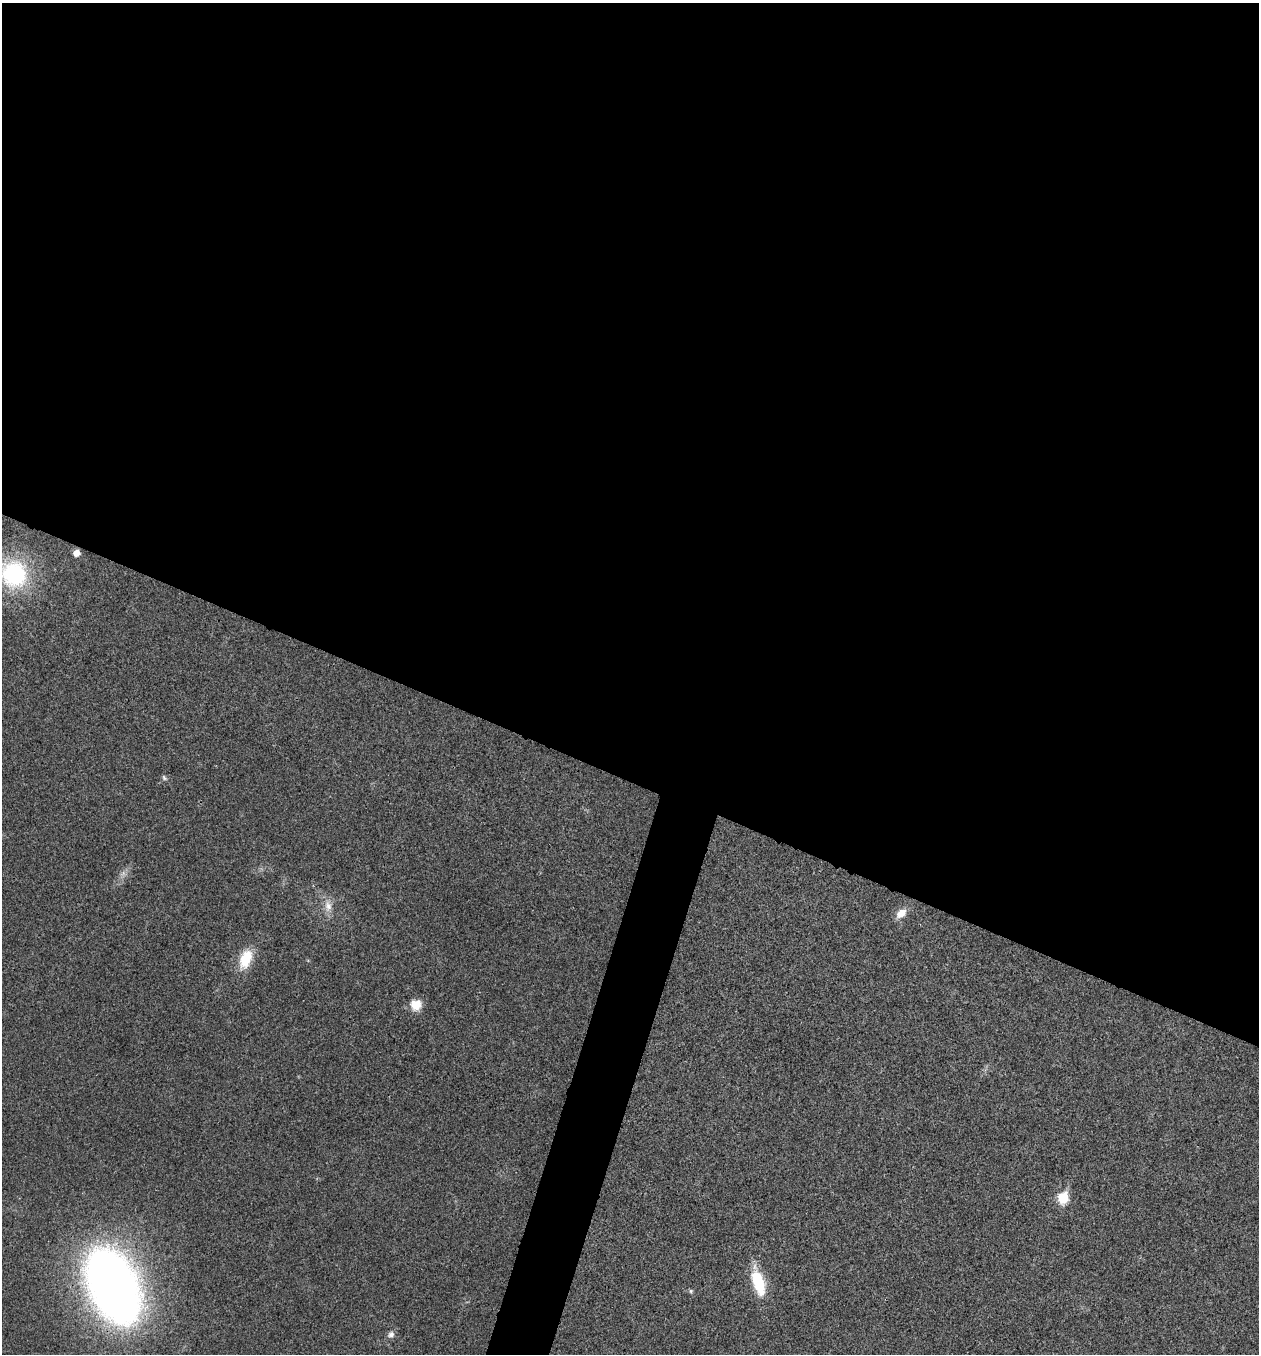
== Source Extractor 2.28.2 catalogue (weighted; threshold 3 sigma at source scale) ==
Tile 3 of 4 x 4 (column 3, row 1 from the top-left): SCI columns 2652-3908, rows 4064-5415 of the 5432 x 5418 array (HDU 1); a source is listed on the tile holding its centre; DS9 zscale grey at full resolution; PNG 1261 x 1356 px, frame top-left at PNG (2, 3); no overlay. Shown black and unused: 60% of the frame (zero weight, under 3 of 4 exposures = <1% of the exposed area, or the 3 px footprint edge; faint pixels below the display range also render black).
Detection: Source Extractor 2.28.2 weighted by HDU 2 'WHT'; one run over the whole footprint, this tile lists its part. Background 0.0241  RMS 0.0054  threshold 0.0242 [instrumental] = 3 sigma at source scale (4.5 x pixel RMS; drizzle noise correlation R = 1.50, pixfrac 1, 0.05/0.05 arcsec/px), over >= 5 px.
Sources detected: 13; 1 too faint to see at this stretch — not listed; the other 12 listed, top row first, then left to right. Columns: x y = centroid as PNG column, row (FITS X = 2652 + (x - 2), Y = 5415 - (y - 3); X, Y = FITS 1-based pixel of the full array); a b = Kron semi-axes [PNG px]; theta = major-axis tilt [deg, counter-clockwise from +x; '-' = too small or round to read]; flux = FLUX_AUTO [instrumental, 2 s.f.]
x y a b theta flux
76 553 5 5 - 6
14 574 29 27 -43 64
164 778 8 5 -47 1.1
328 906 17 10 -83 5.8
901 913 15 10 38 5.7
245 959 23 13 69 16
416 1005 13 12 - 7.9
1063 1198 7 6 - 32
758 1282 27 11 -74 26
113 1286 53 30 -66 630
691 1291 6 5 - 0.85
391 1334 10 8 43 2.4
Isophote crosses this tile's border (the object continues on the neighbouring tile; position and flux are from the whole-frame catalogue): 1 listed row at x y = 14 574